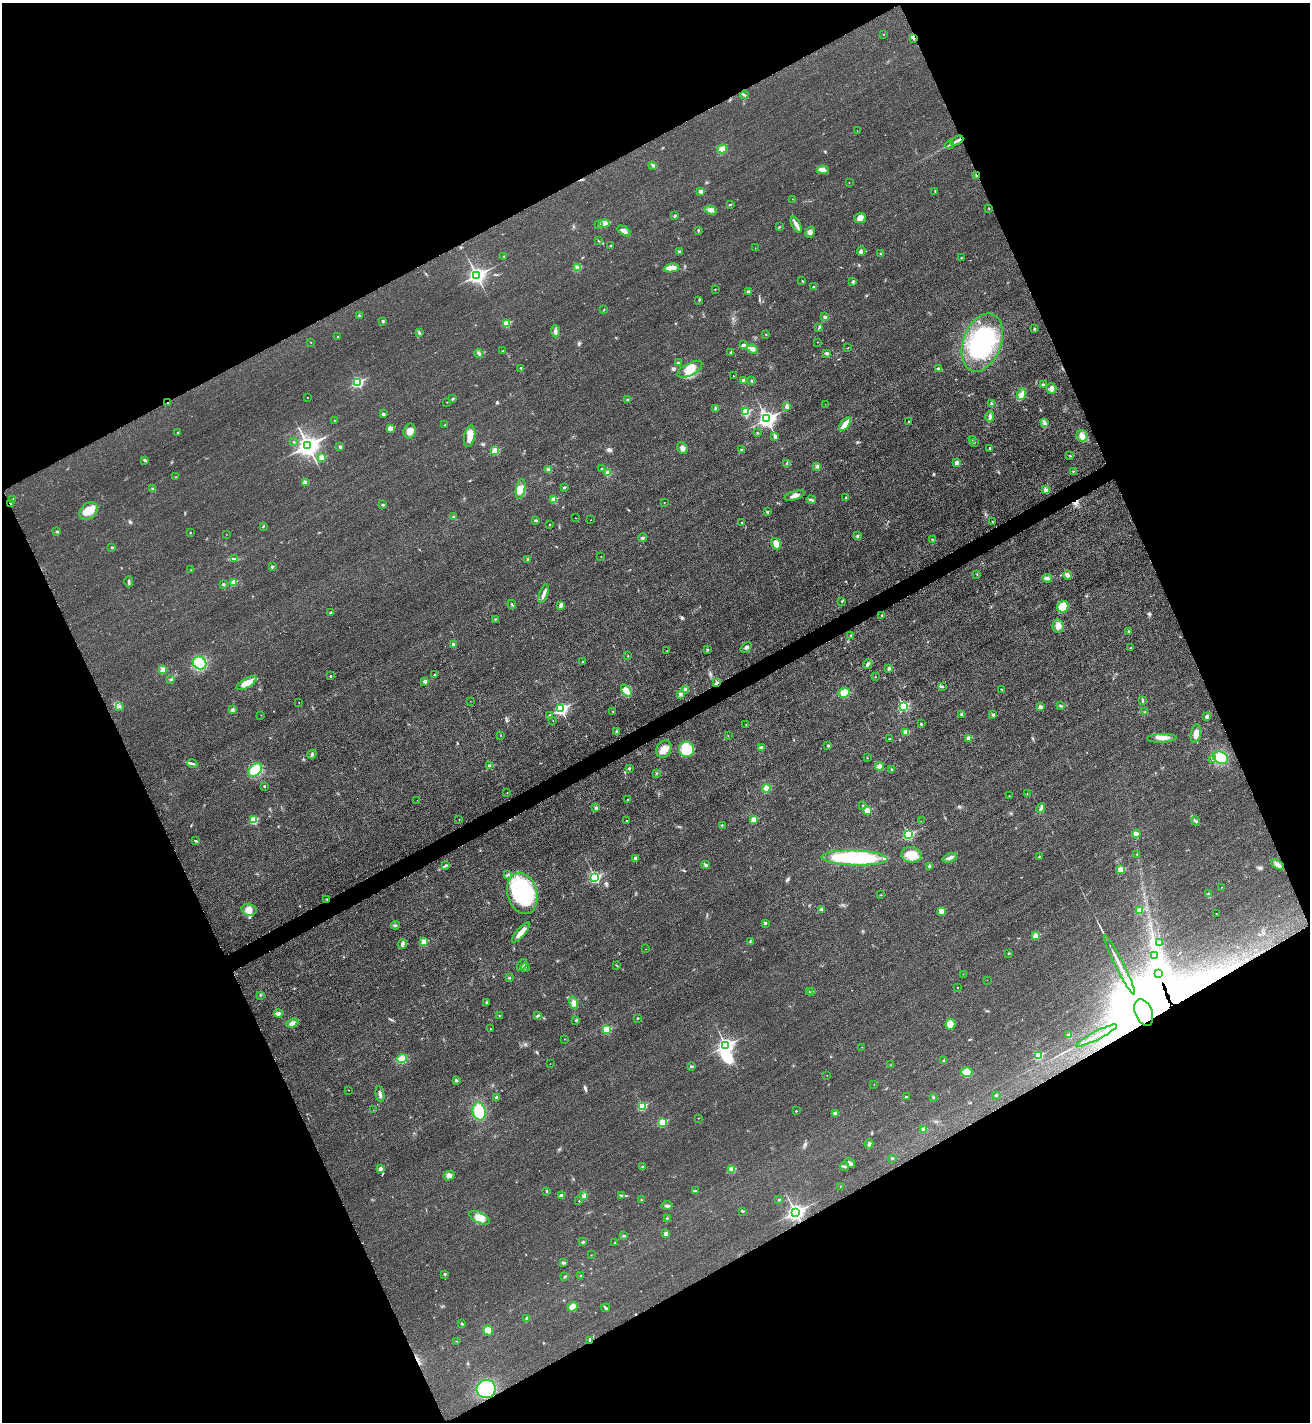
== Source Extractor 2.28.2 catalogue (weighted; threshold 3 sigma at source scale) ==
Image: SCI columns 172-5403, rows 23-5701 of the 5715 x 5722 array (HDU 1 of 3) = the unmasked area's bounding box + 8 px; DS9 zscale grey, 4 x 4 block average (1 PNG px = mean of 4 x 4 image px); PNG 1312 x 1424 px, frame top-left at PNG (2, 3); each listed source drawn as its Kron ellipse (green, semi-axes under 4 px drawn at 4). Shown black and unused: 46% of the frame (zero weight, under 3 of 4 exposures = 2% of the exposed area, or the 3 px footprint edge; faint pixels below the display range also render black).
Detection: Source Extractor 2.28.2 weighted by HDU 2 'WHT'. Background 0.0165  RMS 0.0058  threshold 0.026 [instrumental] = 3 sigma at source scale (4.5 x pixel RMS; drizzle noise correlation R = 1.50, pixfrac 1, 0.05/0.05 arcsec/px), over >= 5 px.
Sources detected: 419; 2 too faint to see at this stretch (4 x 4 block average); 18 inside a brighter object's white glare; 3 cosmic-ray / hot-pixel residue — neither listed nor drawn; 10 inside a brighter listed object's ellipse — not listed separately; the other 386 listed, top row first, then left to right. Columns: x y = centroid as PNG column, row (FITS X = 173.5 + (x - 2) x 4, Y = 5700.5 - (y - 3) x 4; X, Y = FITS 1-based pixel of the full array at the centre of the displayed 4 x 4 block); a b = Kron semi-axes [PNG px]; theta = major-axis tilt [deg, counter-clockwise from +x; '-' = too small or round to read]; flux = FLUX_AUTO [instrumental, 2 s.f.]
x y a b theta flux
884 34 2 2 - 1.5
914 38 3 2 - 3.6
744 95 4 2 - 3.8
857 131 2 2 - 0.52
957 141 7 2 29 11
949 145 4 2 - 2.9
722 149 5 3 - 22
653 165 4 2 - 3.5
823 170 6 3 9 11
976 175 3 2 - 5.7
849 183 2 2 - 1.8
700 191 2 2 - 25
935 192 4 2 - 2.6
793 199 2 2 - 0.6
730 204 3 2 - 3.3
989 208 2 2 - 1.4
711 210 6 4 -25 13
675 216 3 2 - 4.4
860 218 6 5 - 16
604 223 5 3 - 11
599 225 3 2 - 3.6
796 225 8 4 -63 16
779 227 3 2 - 2.1
698 230 3 2 - 3.3
624 231 7 3 -31 13
810 232 6 4 63 11
598 240 2 2 - 1.4
610 245 2 2 - 2
755 248 2 2 - 0.8
680 251 2 2 - 16
861 251 5 2 - 4.3
880 253 2 2 - 1.6
504 256 2 2 - 3.8
961 258 2 2 - 1.9
577 268 2 2 - 23
671 268 7 4 8 29
477 275 3 3 - 1300
802 280 2 2 - 0.96
853 281 2 2 - 17
813 287 2 2 - 5.7
715 289 2 2 - 0.85
748 292 2 2 - 20
699 300 3 2 - 3
604 310 2 2 - 1.3
359 316 2 2 - 1.6
825 317 4 3 - 6.6
383 321 3 2 - 5.1
507 323 2 2 - 100
819 327 2 2 - 1.9
1034 329 2 2 - 5
555 331 6 3 -87 8.2
420 333 2 2 - 2.5
766 334 2 2 - 2.9
337 337 2 2 - 1.3
311 342 2 2 - 1.1
818 342 2 2 - 0.67
982 343 30 19 69 270
743 345 2 2 - 20
848 348 2 2 - 1.2
752 349 5 4 - 14
503 351 2 2 - 2.7
731 352 2 2 - 2
479 353 4 3 - 6.3
826 353 3 2 - 4.2
678 363 2 2 - 7.5
521 368 2 2 - 3.6
690 369 13 6 28 55
938 369 4 3 - 6.2
733 376 2 2 - 1.1
743 380 2 2 - 24
751 381 2 2 - 2.8
357 382 3 2 - 360
1043 384 2 2 - 12
1051 388 5 5 - 13
1021 394 6 3 72 11
307 397 2 2 - 1.8
453 399 2 2 - 9.9
628 399 3 2 - 3.3
168 402 2 2 - 5.1
447 402 2 2 - 1.4
825 404 2 2 - 0.52
992 404 3 3 - 8.2
786 407 2 2 - 15
716 408 2 2 - 1.9
746 412 2 2 - 180
383 414 2 2 - 15
990 416 5 4 - 9.2
767 419 3 3 - 1400
334 420 2 2 - 0.94
909 421 2 2 - 1.7
1044 423 4 2 - 5.2
845 424 8 3 51 61
445 425 2 2 - 2.7
390 428 2 2 - 52
410 431 7 6 - 22
178 433 2 2 - 6
757 433 2 2 - 1.8
470 436 11 5 78 35
775 436 2 2 - 13
1082 436 6 5 - 16
972 440 3 2 - 3.5
293 442 2 2 - 2.9
974 442 2 2 - 3.2
308 446 4 3 - 2300
340 447 2 2 - 16
682 448 6 5 - 12
990 448 2 2 - 7.4
741 449 2 2 - 6.1
495 451 2 2 - 130
1070 456 2 2 - 2.2
322 458 2 2 - 91
145 460 4 2 - 4.4
787 463 2 2 - 2
956 463 2 2 - 44
817 466 3 3 - 6
602 468 2 2 - 1.4
549 470 3 2 - 3.5
1073 471 3 2 - 1.8
608 472 4 4 - 12
175 477 2 2 - 0.87
305 482 2 2 - 44
564 487 2 2 - 4.2
152 488 3 2 - 3.7
521 489 10 4 78 26
1046 490 3 2 - 3.7
794 495 10 3 19 16
846 498 3 2 - 3
12 499 2 2 - 4.2
811 499 5 2 - 5
554 500 2 2 - 86
664 502 2 2 - 0.87
10 504 2 2 - 3.9
383 505 3 2 - 2.9
89 511 10 7 45 43
767 512 2 2 - 8.9
453 517 4 2 - 3.4
575 518 2 2 - 1.1
536 520 3 2 - 4
591 520 2 2 - 0.82
993 522 2 2 - 4.6
741 523 2 2 - 1.7
549 524 2 2 - 1.7
263 526 3 2 - 2
57 531 3 2 - 2.5
190 533 2 2 - 2.9
226 534 2 2 - 0.68
857 536 3 2 - 5.2
643 538 4 2 - 5
932 539 3 2 - 3.3
776 544 6 4 -59 22
112 547 2 2 - 9.1
601 557 2 2 - 1
234 559 4 2 - 4.4
528 560 3 2 - 2.9
272 567 2 2 - 11
191 570 2 2 - 1.3
977 574 3 2 - 2.2
1067 575 5 4 - 9.6
1047 578 5 3 - 10
129 582 5 2 - 5.7
234 582 2 2 - 61
223 584 2 2 - 4.5
544 594 10 2 71 12
842 601 2 2 - 1.9
512 604 4 2 - 3.4
561 605 4 3 - 12
1063 607 6 5 - 54
331 613 3 2 - 5.6
882 616 2 2 - 4.3
496 619 3 2 - 2.7
1058 626 6 5 - 17
1128 631 2 2 - 2.1
851 636 3 2 - 4.4
453 645 4 2 - 8.2
746 647 6 3 41 7.1
1131 648 2 2 - 3.1
667 650 2 2 - 1.2
707 650 2 2 - 7.4
628 656 2 2 - 2.1
583 662 2 2 - 1.6
200 663 7 6 - 93
868 664 5 3 - 6.5
163 669 2 2 - 75
889 669 3 2 - 6.8
435 674 3 2 - 3.3
330 676 2 2 - 5.9
875 677 2 2 - 1.3
171 679 4 2 - 3.7
425 681 2 2 - 25
246 683 11 4 29 37
717 683 4 3 - 7.9
942 687 2 2 - 2.7
685 689 2 2 - 10
1001 689 2 2 - 1.4
626 690 7 3 -51 43
844 693 6 4 27 34
680 694 4 3 - 5.6
470 701 2 2 - 0.76
1142 701 2 2 - 1.6
299 702 2 2 - 1.5
120 706 4 2 - 3.1
903 706 2 2 - 340
1061 706 3 3 - 4.3
1040 707 2 2 - 26
561 709 3 2 - 580
233 710 4 3 - 5.5
613 711 2 2 - 3.2
1145 712 2 2 - 1.6
961 714 3 2 - 3.7
261 715 2 2 - 1.3
550 715 2 2 - 7.1
993 715 2 2 - 6.9
1207 717 3 2 - 4.1
553 720 2 2 - 0.77
746 724 2 2 - 0.74
921 724 2 2 - 6.3
616 731 3 2 - 3.5
906 733 2 2 - 65
1196 734 9 5 81 22
501 735 2 2 - 1.7
728 736 2 2 - 1.8
969 738 2 2 - 43
1162 738 14 4 3 22
889 739 2 2 - 2.9
828 746 2 2 - 9.5
761 748 2 2 - 33
664 749 9 7 61 34
686 749 8 7 - 91
312 754 5 2 - 5.9
867 758 2 2 - 1.3
1221 758 8 6 -24 84
1213 760 3 2 - 3.8
192 763 5 2 - 6.2
489 765 2 2 - 17
879 766 4 3 - 15
629 769 2 2 - 11
892 769 2 2 - 3.8
255 770 8 5 47 76
657 773 2 2 - 1.2
264 786 2 2 - 5.5
766 788 4 4 - 18
507 793 2 2 - 1.5
1027 794 2 2 - 1
1009 796 2 2 - 1.9
627 799 2 2 - 4.3
417 800 2 2 - 0.74
863 806 2 2 - 2
596 808 2 2 - 17
1041 808 5 2 - 6.6
867 811 2 2 - 110
253 820 2 2 - 130
459 820 2 2 - 1.2
754 820 2 2 - 73
626 821 2 2 - 2.6
921 821 2 2 - 0.59
1195 821 5 2 - 5.7
722 825 2 2 - 1.4
1136 834 4 3 - 11
908 835 3 2 - 340
195 841 4 2 - 4
1137 854 2 2 - 0.94
911 855 10 7 -7 56
1039 857 3 2 - 2.1
635 858 2 2 - 15
854 858 33 7 -2 340
950 858 7 3 19 12
446 865 4 3 - 5.5
705 865 4 2 - 6.2
1277 865 7 4 -31 14
930 866 2 2 - 22
1121 870 2 2 - 100
508 875 3 2 - 3.1
595 877 3 2 - 470
1221 887 2 2 - 0.81
522 894 21 15 -75 290
1208 894 2 2 - 7.5
881 895 2 2 - 1.4
327 899 2 2 - 1.3
821 909 3 3 - 5.5
249 910 7 6 - 23
1140 910 2 2 - 64
942 911 2 2 - 65
1216 914 2 2 - 0.98
765 923 2 2 - 6.5
395 925 4 2 - 3.9
521 932 13 3 49 32
1036 936 2 2 - 81
424 941 2 2 - 67
750 942 2 2 - 1.7
1159 943 3 3 - 3.3
402 944 5 2 - 11
646 949 2 2 - 0.61
1009 953 2 2 - 8.3
1154 956 2 2 - 1.9
522 965 6 3 54 9.7
617 965 2 2 - 1.2
1120 965 33 2 -63 29
525 967 4 2 - 3.9
1159 973 3 2 - 6.2
963 974 2 2 - 0.89
509 978 2 2 - 2.9
987 980 2 2 - 0.67
957 987 2 2 - 1.3
812 991 2 2 - 1.9
809 992 2 2 - 1.3
260 995 2 2 - 1.9
486 1002 4 2 - 2.4
574 1003 6 4 -74 13
1144 1012 14 8 -67 82000
278 1014 4 3 - 13
499 1015 2 2 - 2.6
538 1015 2 2 - 2.5
638 1018 2 2 - 4.1
576 1020 3 2 - 3.2
292 1023 6 4 20 12
950 1024 5 5 - 25
491 1029 2 2 - 1.8
606 1030 2 2 - 180
1069 1035 2 2 - 20
1096 1036 22 2 27 22
564 1039 2 2 - 1.6
726 1046 3 3 - 980
862 1047 2 2 - 0.43
1038 1055 2 2 - 170
402 1059 5 3 - 58
944 1061 3 2 - 7.6
550 1064 2 2 - 1.1
890 1065 2 2 - 0.9
691 1066 2 2 - 12
967 1072 5 4 - 34
827 1075 2 2 - 1.4
456 1081 3 2 - 3.7
874 1084 2 2 - 0.7
349 1090 2 2 - 1.4
380 1094 8 3 -79 9.8
996 1095 2 2 - 2.5
496 1097 3 2 - 3.6
906 1097 2 2 - 11
933 1097 3 2 - 3.2
642 1106 2 2 - 190
373 1110 2 2 - 0.77
479 1111 9 6 -78 90
796 1111 2 2 - 3.9
835 1113 2 2 - 20
698 1118 2 2 - 1.9
662 1122 2 2 - 200
924 1129 2 2 - 51
869 1144 5 3 - 8.5
892 1158 2 2 - 7.7
850 1163 6 3 -48 9.7
643 1167 4 3 - 4.6
845 1167 4 2 - 5.1
381 1169 2 2 - 28
732 1169 2 2 - 91
449 1176 6 4 32 12
840 1186 2 2 - 0.93
547 1191 3 2 - 2.9
696 1191 2 2 - 1.9
622 1195 2 2 - 3
561 1196 2 2 - 33
584 1196 4 3 - 7.7
641 1200 2 2 - 2.7
779 1200 2 2 - 6.8
579 1201 2 2 - 2.8
667 1206 5 3 - 7.6
743 1211 2 2 - 2.6
795 1212 3 3 - 1400
479 1218 11 5 -27 40
667 1218 3 2 - 2.4
665 1234 3 2 - 8.7
623 1236 3 2 - 2.5
583 1242 3 2 - 3
615 1242 2 2 - 1.3
591 1255 2 2 - 1.2
563 1263 3 3 - 5.2
445 1274 2 2 - 11
581 1275 2 2 - 1.7
565 1277 3 2 - 4.2
573 1307 5 4 - 25
606 1308 4 2 - 5.6
527 1318 2 2 - 16
462 1324 2 2 - 3.8
488 1330 5 4 - 26
590 1340 2 2 - 3.4
457 1341 2 2 - 1.5
486 1389 9 9 - 220
Overlapping masked pixels (flux is a lower limit): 10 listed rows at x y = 914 38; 957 141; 976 175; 168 402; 10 504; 717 683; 327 899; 1144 1012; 1096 1036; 590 1340
Diffuse or blended objects may show on this block-average render without a row.